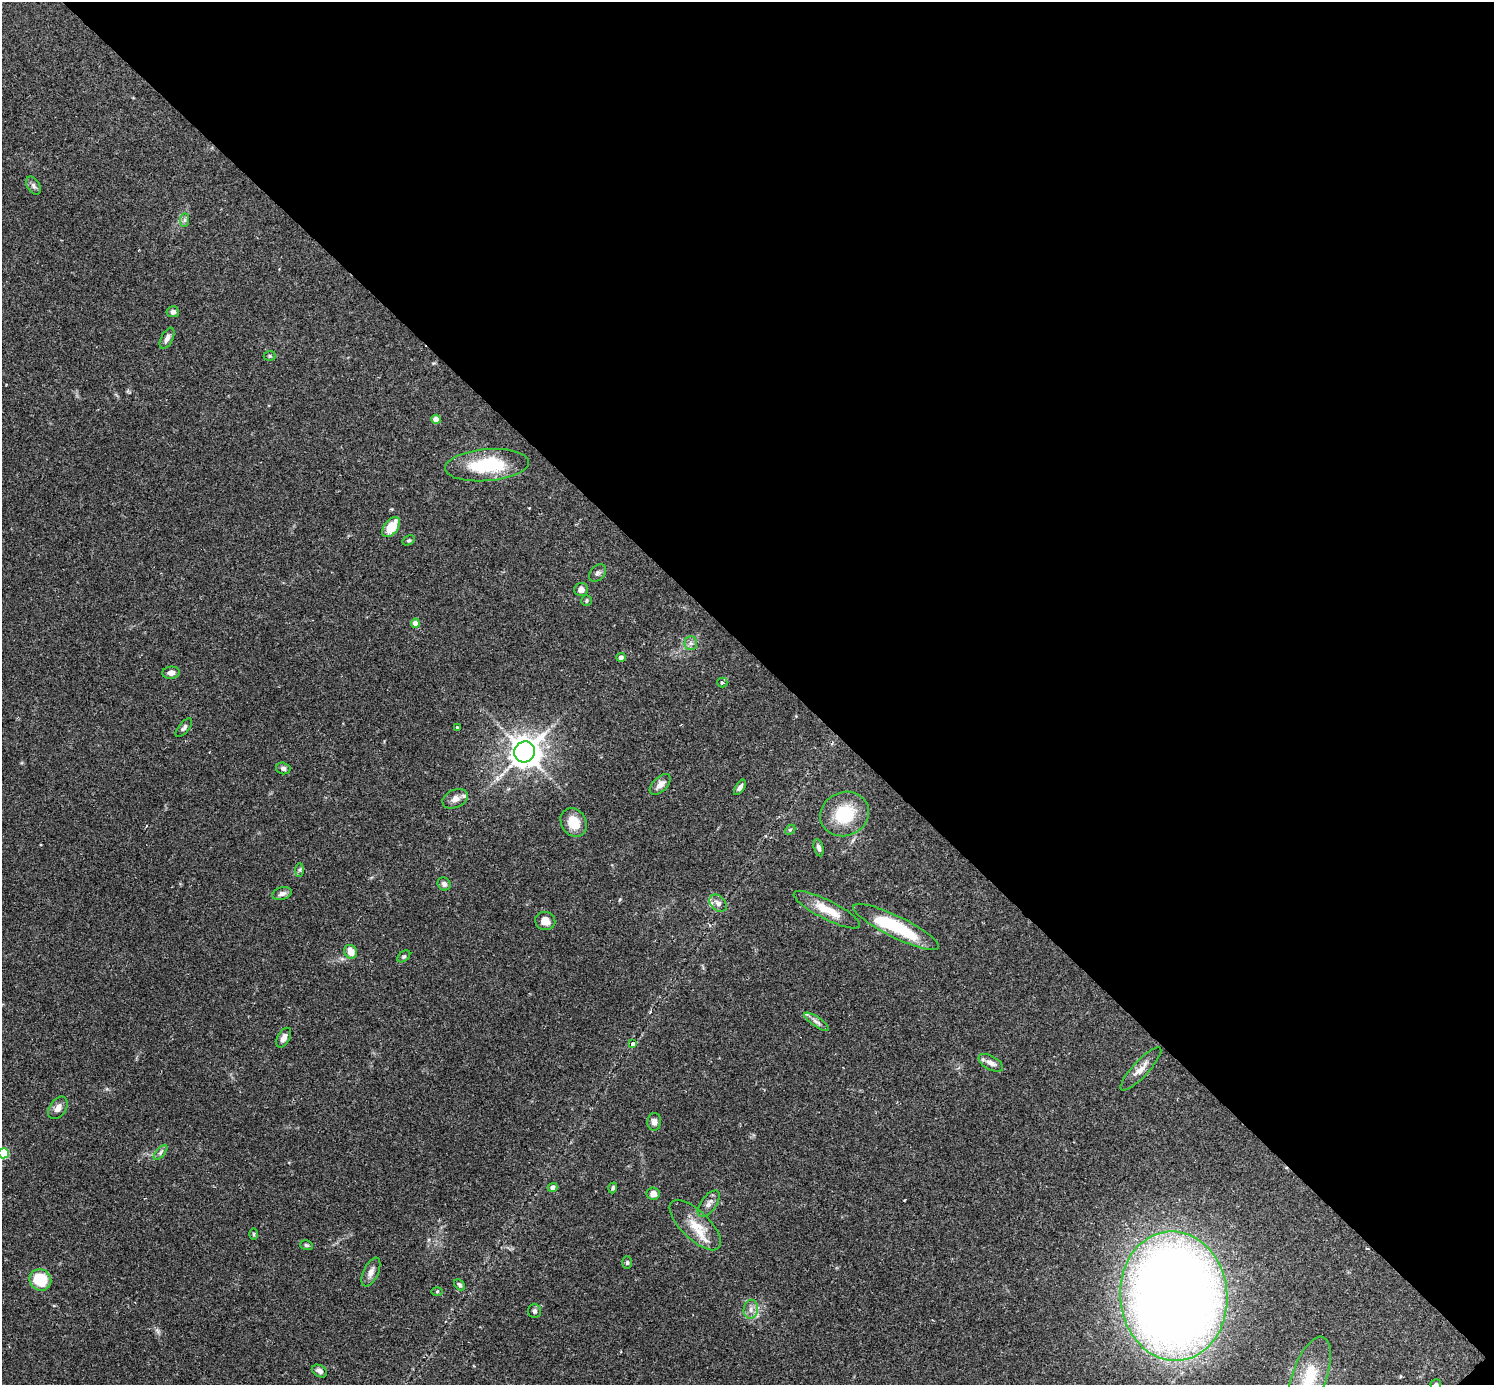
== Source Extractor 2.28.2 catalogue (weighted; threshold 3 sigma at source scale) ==
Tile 8 of 4 x 4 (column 4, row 2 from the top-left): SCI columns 4518-6009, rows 2955-4337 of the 6041 x 6041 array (HDU 1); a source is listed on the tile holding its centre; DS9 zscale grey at full resolution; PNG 1496 x 1387 px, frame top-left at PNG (2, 2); each listed source drawn as its Kron ellipse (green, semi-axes under 4 px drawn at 4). Shown black and unused: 47% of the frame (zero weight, under 2 of 3 exposures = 2% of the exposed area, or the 3 px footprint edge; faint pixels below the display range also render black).
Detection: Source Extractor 2.28.2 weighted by HDU 2 'WHT'; one run over the whole footprint, this tile lists its part. Background 0.102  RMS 0.0058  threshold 0.0261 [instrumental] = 3 sigma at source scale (4.5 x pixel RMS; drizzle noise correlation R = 1.50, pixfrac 1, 0.05/0.05 arcsec/px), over >= 5 px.
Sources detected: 66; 2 inside a brighter listed object's ellipse — not listed separately; the other 64 listed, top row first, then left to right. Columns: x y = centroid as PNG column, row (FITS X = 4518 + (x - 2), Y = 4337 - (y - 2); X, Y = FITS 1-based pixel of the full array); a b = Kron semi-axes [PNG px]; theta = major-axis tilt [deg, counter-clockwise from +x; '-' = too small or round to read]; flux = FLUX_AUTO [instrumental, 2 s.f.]
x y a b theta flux
33 186 10 6 -60 2
185 220 7 4 89 1.1
173 312 6 5 - 2.3
167 338 11 6 63 2.5
269 356 6 5 - 0.83
436 419 5 4 - 5.8
487 465 42 16 5 34
391 527 11 7 53 13
409 540 6 4 29 0.88
598 573 10 7 48 1.7
581 589 7 6 - 3.3
586 601 5 5 - 0.86
415 623 4 4 - 6.1
691 643 7 6 - 1.7
621 657 4 4 - 2.1
171 673 8 6 6 2.8
722 682 5 5 - 1.4
457 727 3 3 - 0.74
184 728 11 5 50 1.7
525 752 11 10 - 740
283 768 7 5 -15 1.5
660 785 13 7 46 3.6
740 787 8 4 58 1.8
455 799 13 9 24 3.6
845 814 25 22 23 26
574 822 15 12 -55 10
790 830 6 4 44 0.75
819 848 9 4 -76 1.9
300 870 7 4 90 1.1
444 884 7 6 - 1.7
282 894 10 6 14 2.4
718 903 10 7 -45 2.4
827 910 37 9 -27 13
545 921 10 9 - 4.9
896 927 47 11 -26 37
351 952 7 6 - 6.9
404 956 7 4 39 0.95
817 1022 14 5 -34 2.3
284 1038 11 6 61 2.8
633 1044 4 4 - 2.4
991 1063 13 7 -29 3.2
1141 1069 28 8 47 5.4
58 1108 12 8 56 3.8
654 1122 9 7 88 2.6
160 1152 9 4 51 1.4
3 1153 5 5 - 32
552 1187 5 4 - 2.2
613 1188 5 4 - 1.1
653 1194 6 6 - 3.8
709 1204 15 7 53 3.3
695 1225 33 14 -44 13
254 1234 6 4 -89 0.67
306 1245 6 4 -17 0.94
627 1263 6 5 - 1
371 1272 15 7 65 3.5
40 1280 11 10 - 21
459 1285 6 4 -46 1.1
437 1291 6 4 2 0.64
1174 1296 65 53 -85 930
751 1309 9 7 81 3
534 1311 7 6 - 1.5
320 1371 8 5 -33 2
1309 1377 42 17 71 24
1436 1384 5 5 - 0.99
Isophote crosses this tile's border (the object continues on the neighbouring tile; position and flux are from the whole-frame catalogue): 3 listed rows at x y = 3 1153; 1309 1377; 1436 1384